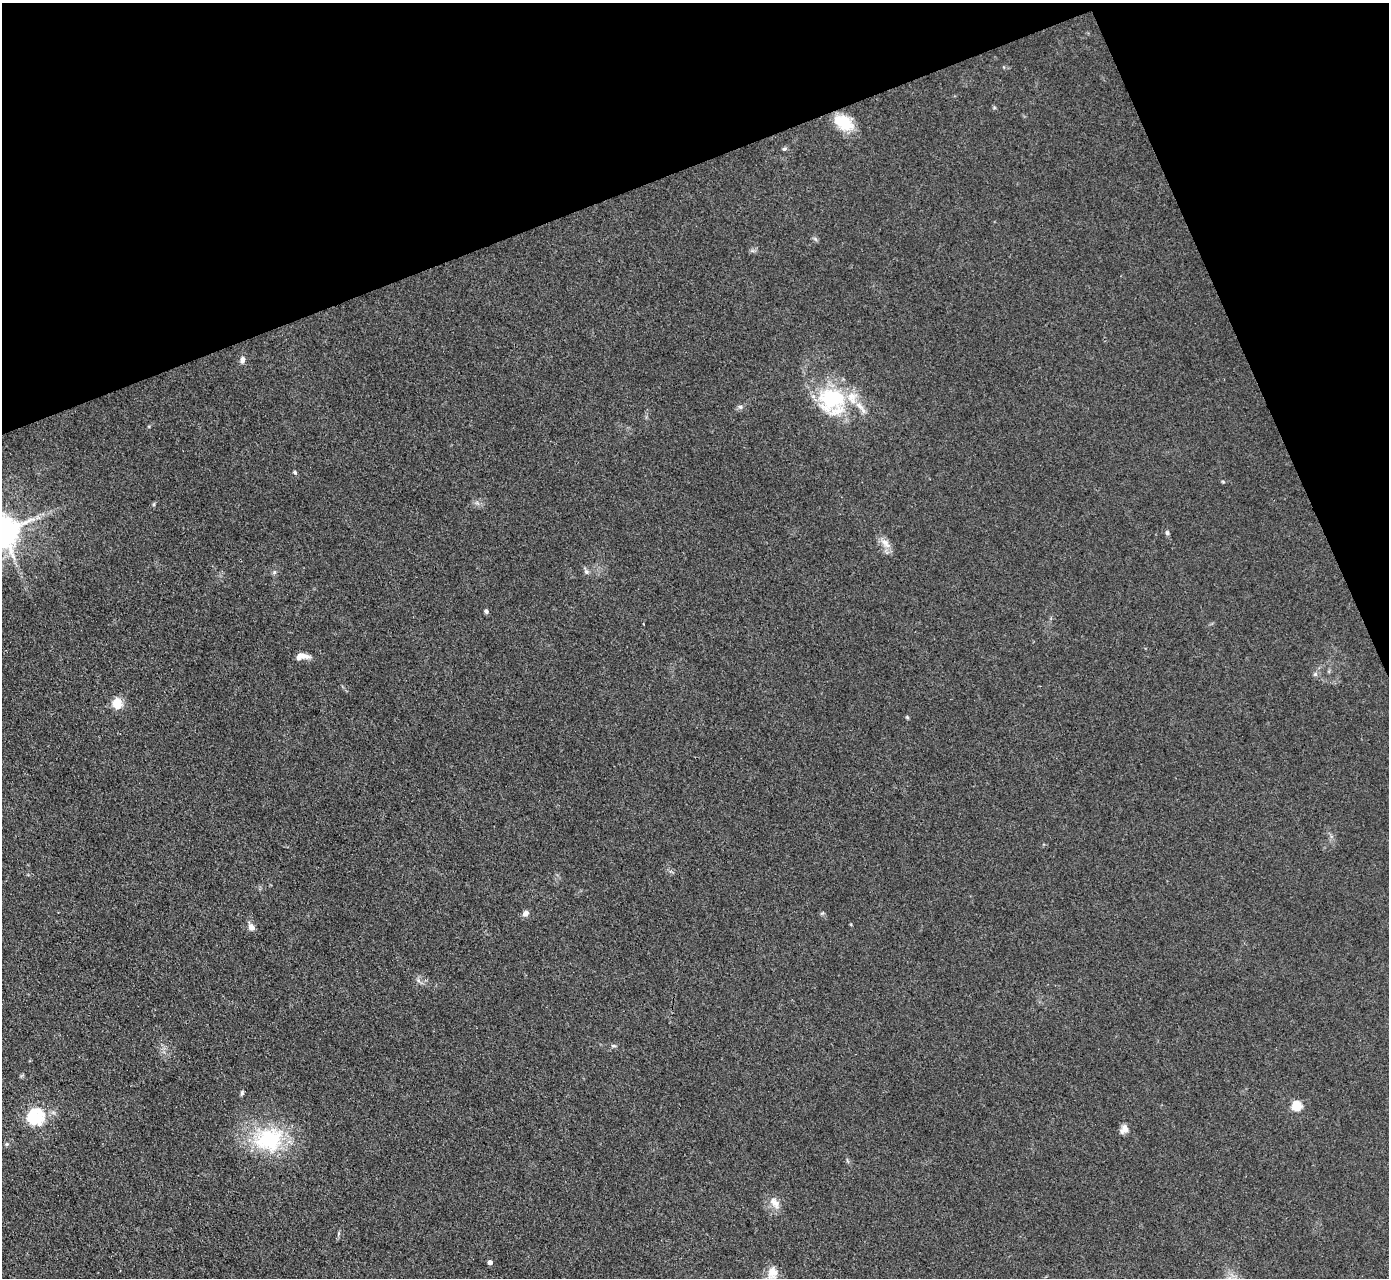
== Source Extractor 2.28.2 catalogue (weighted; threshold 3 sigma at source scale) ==
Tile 3 of 4 x 4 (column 3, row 1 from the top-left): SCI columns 2775-4161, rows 4109-5384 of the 5549 x 5534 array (HDU 1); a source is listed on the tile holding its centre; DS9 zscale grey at full resolution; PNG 1391 x 1280 px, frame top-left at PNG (2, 3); no overlay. Shown black and unused: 19% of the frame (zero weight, under 3 of 4 exposures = <1% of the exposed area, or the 3 px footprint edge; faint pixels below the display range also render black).
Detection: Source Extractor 2.28.2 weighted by HDU 2 'WHT'; one run over the whole footprint, this tile lists its part. Background 0.0889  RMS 0.0061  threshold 0.0275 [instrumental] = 3 sigma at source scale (4.5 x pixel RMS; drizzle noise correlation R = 1.50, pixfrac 1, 0.05/0.05 arcsec/px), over >= 5 px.
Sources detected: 32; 2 inside a brighter listed object's ellipse — not listed separately; the other 30 listed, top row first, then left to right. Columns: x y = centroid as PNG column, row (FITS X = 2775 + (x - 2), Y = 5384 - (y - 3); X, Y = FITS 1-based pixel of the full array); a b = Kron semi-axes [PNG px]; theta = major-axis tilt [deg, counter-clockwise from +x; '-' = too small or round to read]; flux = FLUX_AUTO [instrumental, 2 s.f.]
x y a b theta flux
843 122 24 15 -29 17
784 149 6 5 - 1.1
242 360 8 6 82 2.5
832 398 38 31 -12 48
740 407 6 5 - 1.4
295 472 5 4 - 0.93
1223 482 5 3 - 0.63
154 504 6 4 71 0.74
3 532 9 9 - 1300
1167 533 6 5 - 1.2
885 543 17 8 -44 5
274 572 6 4 89 1
586 572 7 5 -22 1.4
486 611 5 5 - 1.4
302 656 16 7 4 5.2
1315 674 6 5 - 1.2
117 703 14 12 -71 7.7
907 717 5 4 - 0.71
525 913 7 6 - 3.2
251 927 7 6 - 3.9
613 1046 8 3 -9 0.97
242 1093 7 5 79 1.1
1296 1106 5 5 - 42
36 1117 25 23 19 22
1125 1128 12 9 -72 3.5
269 1139 43 33 15 52
7 1144 6 5 - 1
774 1202 18 10 -54 5.6
490 1262 4 4 - 2.8
772 1272 14 11 76 6.8
Isophote crosses this tile's border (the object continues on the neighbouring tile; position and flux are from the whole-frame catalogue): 1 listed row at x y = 3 532